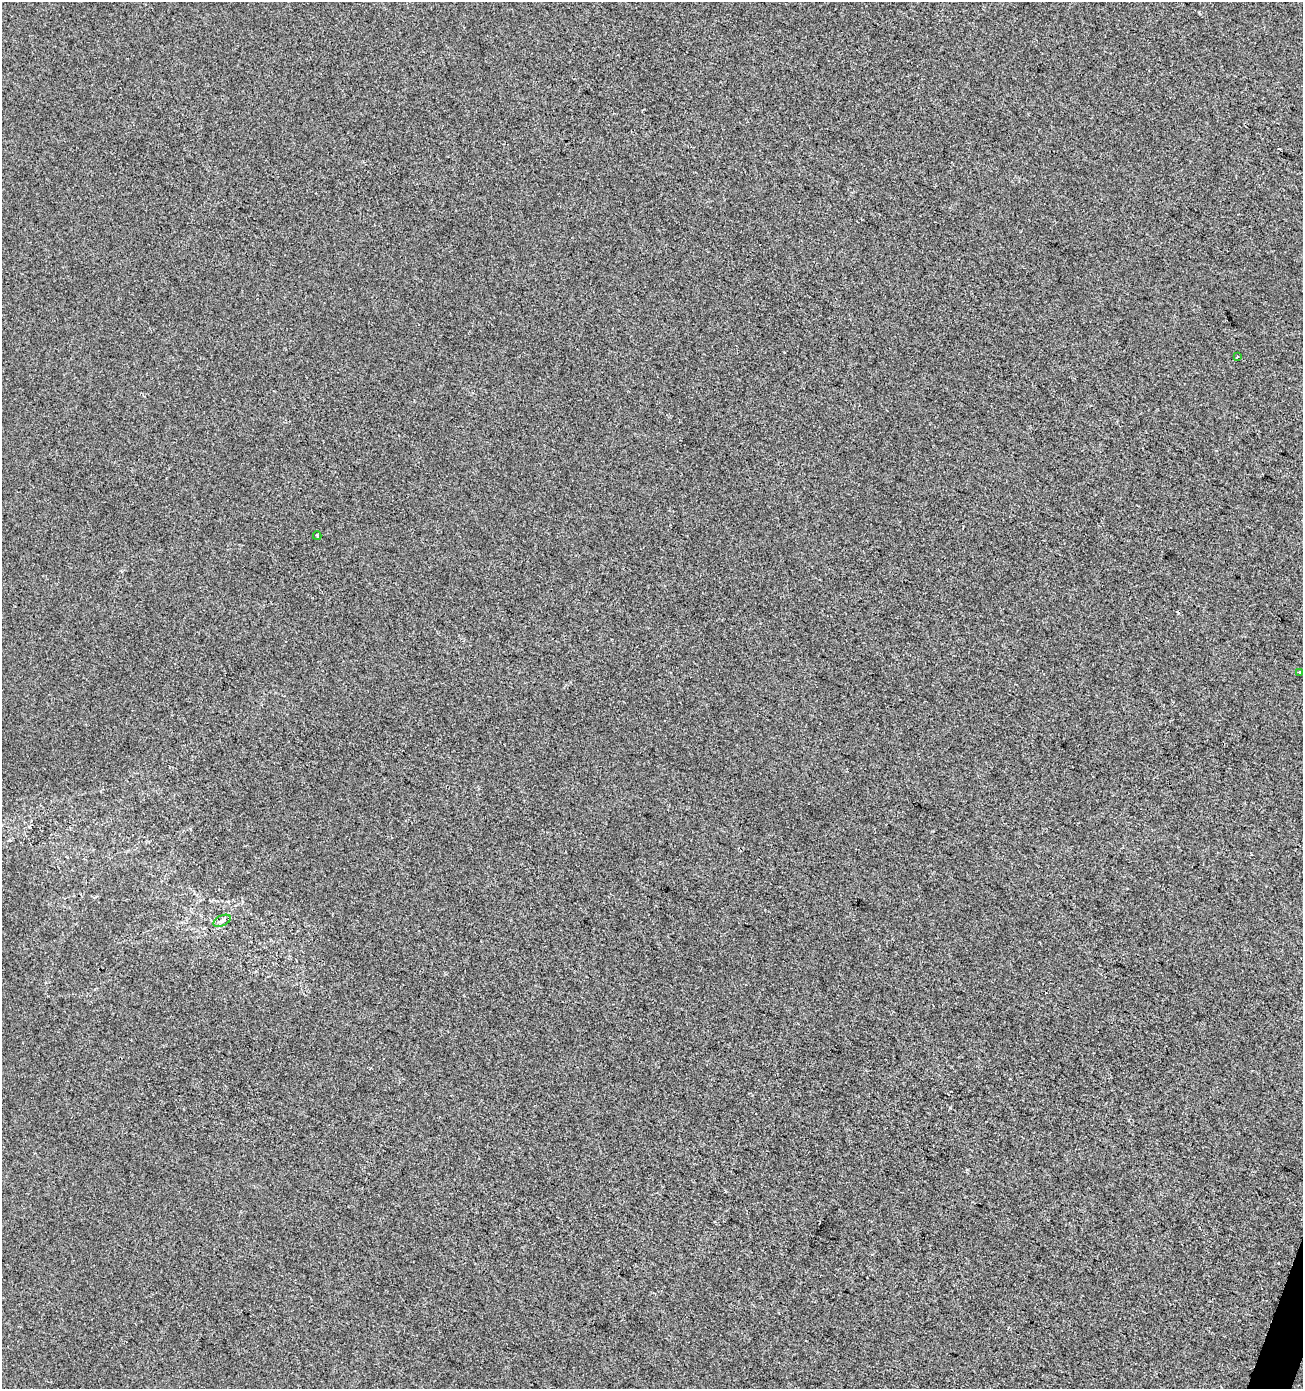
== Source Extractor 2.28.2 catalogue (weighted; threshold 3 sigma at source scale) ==
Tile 6 of 4 x 4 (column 2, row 2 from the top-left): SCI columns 1578-2878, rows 2776-4162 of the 5692 x 5559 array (HDU 1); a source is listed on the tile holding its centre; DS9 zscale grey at full resolution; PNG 1305 x 1391 px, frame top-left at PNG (2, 2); each listed source drawn as its Kron ellipse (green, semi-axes under 4 px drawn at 4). Shown black and unused: <1% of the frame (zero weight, under 2 of 3 exposures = <1% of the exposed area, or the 3 px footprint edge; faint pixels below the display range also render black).
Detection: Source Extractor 2.28.2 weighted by HDU 2 'WHT'; one run over the whole footprint, this tile lists its part. Background 1.46e-04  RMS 0.0056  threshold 0.0254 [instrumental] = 3 sigma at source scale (4.5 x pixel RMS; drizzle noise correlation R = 1.50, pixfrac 1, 0.0396/0.0396 arcsec/px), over >= 5 px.
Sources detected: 6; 2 cosmic-ray / hot-pixel residue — neither listed nor drawn; the other 4 listed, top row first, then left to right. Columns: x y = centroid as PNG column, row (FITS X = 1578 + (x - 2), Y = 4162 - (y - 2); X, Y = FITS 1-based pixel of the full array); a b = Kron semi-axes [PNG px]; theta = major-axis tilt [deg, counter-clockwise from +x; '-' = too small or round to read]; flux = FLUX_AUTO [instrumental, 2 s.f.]
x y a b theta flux
1237 357 3 3 - 1.3
317 536 4 3 - 1.4
1299 672 3 3 - 2
222 921 9 5 24 1.8